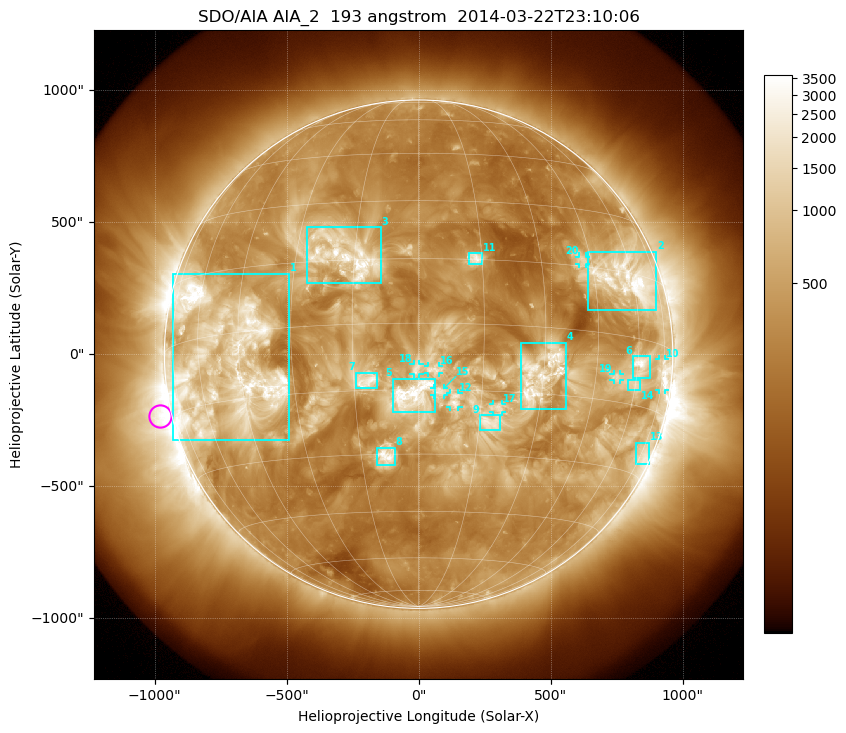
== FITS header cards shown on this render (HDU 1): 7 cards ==
TELESCOP= 'SDO/AIA'
INSTRUME= 'AIA_2'
WAVELNTH=                  193
WAVEUNIT= 'angstrom'
DATE-OBS= '2014-03-22T23:10:06.84'
CTYPE1  = 'HPLN-TAN'
CTYPE2  = 'HPLT-TAN'

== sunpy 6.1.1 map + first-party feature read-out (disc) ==
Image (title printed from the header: SDO/AIA AIA_2  193 angstrom  2014-03-22T23:10:06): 1024 x 1024 px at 2.4 arcsec/px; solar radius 963 arcsec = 401 px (full disc in frame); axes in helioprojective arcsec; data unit not stated in the header (colour bar unlabelled)
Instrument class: DISC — disc imager (sunpy class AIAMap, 193 A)
Bright regions (active regions / flare kernels): reference = the median radial profile (limb darkening/brightening removed); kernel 9 px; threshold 5 sigma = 960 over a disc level ~325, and >= 1.15x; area >= 12 px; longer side >= 10 px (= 24 arcsec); searched inside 0.97 R_sun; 20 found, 20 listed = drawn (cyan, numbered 1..; 8 of them under ~33 arcsec drawn as corner ticks so the feature stays visible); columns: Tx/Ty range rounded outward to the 5 arcsec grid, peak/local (2 s.f.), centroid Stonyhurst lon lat
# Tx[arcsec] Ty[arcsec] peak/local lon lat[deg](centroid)
1 -930..-490 -325..305 11 -50 -6
2 640..900 165..390 13 +58 +13
3 -425..-145 270..480 9 -17 +16
4 385..560 -210..45 9 +29 -11
5 -95..65 -220..-90 7 -1 -16
6 810..880 -90..-5 10 +61 -6
7 -235..-155 -130..-70 5.1 -12 -13
8 -155..-90 -420..-355 6.5 -8 -30
9 230..310 -285..-230 5.6 +18 -22
10 910..935 -135..-20 7.5 +75 -6
11 190..240 340..385 5.8 +13 +15
12 120..150 -200..-145 4.1 +9 -17
13 820..870 -420..-335 4.4 +76 -25
14 790..840 -135..-95 4.8 +60 -10
15 60..95 -155..-130 3.4 +5 -15
16 35..80 -70..-45 3.2 +4 -10
17 280..315 -220..-190 4.1 +19 -19
18 -20..5 -75..-35 3.2 +0 -10
19 740..765 -100..-75 4.8 +52 -10
20 610..635 340..370 4.6 +42 +17
Off-limb structures (1.02-1.3 R_sun): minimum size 162 px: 2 found; the strongest spans PA ~50..145 deg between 1.02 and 1.3 R_sun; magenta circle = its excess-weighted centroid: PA ~105 deg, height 1.05 R_sun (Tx ~-980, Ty ~-235 arcsec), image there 5.1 x the reference